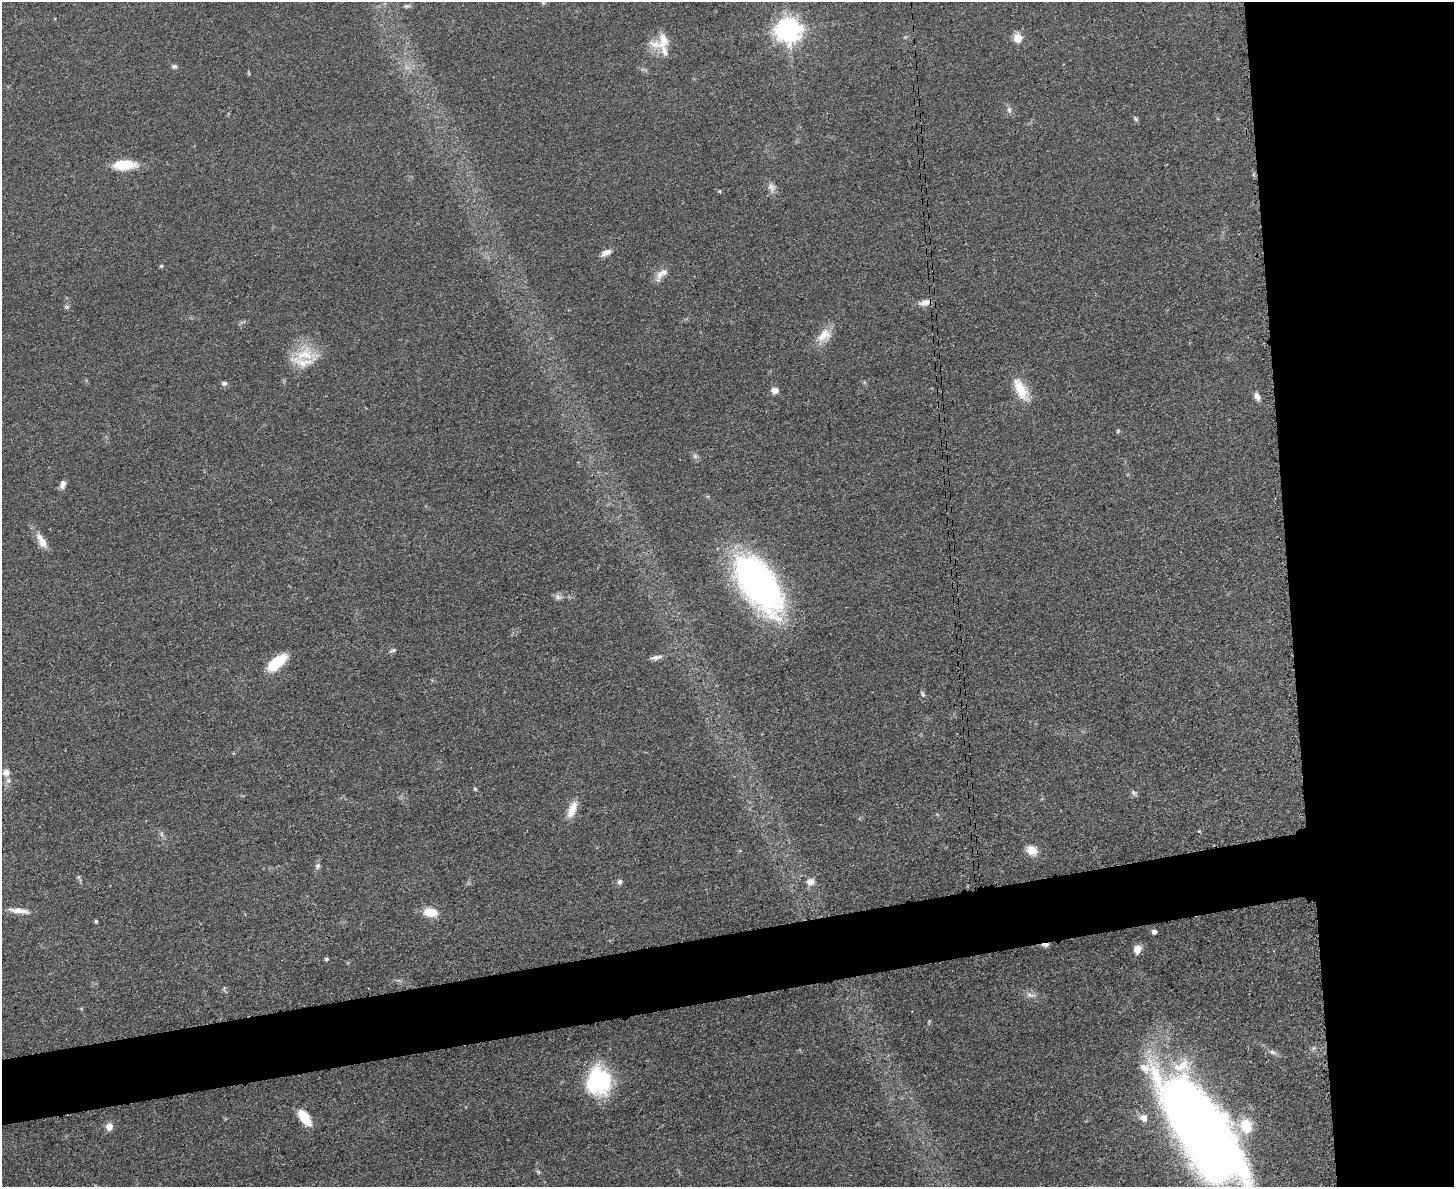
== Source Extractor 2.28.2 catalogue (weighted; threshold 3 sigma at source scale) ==
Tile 6 of 3 x 4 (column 3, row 2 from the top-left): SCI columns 3045-4496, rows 2383-3567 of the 4750 x 4765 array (HDU 1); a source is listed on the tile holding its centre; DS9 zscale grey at full resolution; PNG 1456 x 1189 px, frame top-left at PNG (2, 2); no overlay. Shown black and unused: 16% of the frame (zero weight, under 3 of 4 exposures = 2% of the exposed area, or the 3 px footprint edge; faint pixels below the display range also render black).
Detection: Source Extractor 2.28.2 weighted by HDU 2 'WHT'; one run over the whole footprint, this tile lists its part. Background 0.0459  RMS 0.0051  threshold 0.0232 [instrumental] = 3 sigma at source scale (4.5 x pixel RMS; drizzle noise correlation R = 1.50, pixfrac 1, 0.05/0.05 arcsec/px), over >= 5 px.
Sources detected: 65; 1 too faint to see at this stretch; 2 inside a brighter object's white glare — not listed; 4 inside a brighter listed object's ellipse — not listed separately; the other 58 listed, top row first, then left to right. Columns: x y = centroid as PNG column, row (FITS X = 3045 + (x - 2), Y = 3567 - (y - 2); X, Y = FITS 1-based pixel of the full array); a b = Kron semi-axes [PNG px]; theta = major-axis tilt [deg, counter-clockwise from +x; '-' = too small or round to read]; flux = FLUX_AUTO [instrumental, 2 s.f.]
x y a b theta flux
543 2 6 5 - 0.9
407 6 9 5 -9 1.1
788 30 8 8 - 510
1018 38 5 5 - 19
663 40 23 14 88 9.2
174 66 7 6 - 1.2
1009 110 8 6 -70 1.5
1135 119 7 5 -42 0.93
124 165 24 10 2 15
771 187 15 8 -77 3
720 191 4 4 - 0.6
606 252 12 7 23 3.6
161 266 5 5 - 0.68
662 273 20 8 36 4.5
925 302 15 7 13 3.8
67 307 7 4 43 0.93
824 335 20 13 37 8
305 355 35 19 15 16
224 383 7 6 - 1.5
1021 389 31 12 -64 12
774 390 9 7 -23 2.9
1257 396 10 6 -65 2.8
695 456 6 6 - 1.3
63 484 10 7 74 2.5
42 541 22 8 -60 6.5
758 583 49 24 -55 240
558 597 10 7 -34 1.9
393 650 11 4 26 1.1
656 657 15 5 10 2.3
276 663 21 9 40 20
922 694 9 4 -60 1
6 772 10 8 76 3.2
475 789 6 4 -46 0.67
1134 793 9 6 -22 1.3
572 809 22 9 68 7.4
161 834 7 4 -72 1.1
1032 850 15 11 -35 6.1
318 866 8 6 73 1.6
619 882 6 6 - 1.5
810 882 10 9 - 3.6
19 911 28 7 -7 5.4
430 912 14 9 -8 10
96 921 4 3 - 0.89
1154 932 4 4 - 2.1
1045 945 10 4 -2 1.9
1137 949 10 8 72 4
326 959 4 4 - 1.1
224 989 11 3 -87 0.77
1031 995 16 5 -5 2.6
1313 1048 7 4 89 0.99
1272 1052 11 5 -19 1.9
598 1081 28 25 -85 49
305 1118 17 8 -54 13
1144 1118 11 9 -33 3.3
1246 1126 17 14 -74 14
109 1127 9 8 - 3.3
1198 1131 104 42 -58 580
538 1172 8 4 -53 0.89
Overlapping masked pixels (flux is a lower limit): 2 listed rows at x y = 925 302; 1045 945
Isophote crosses this tile's border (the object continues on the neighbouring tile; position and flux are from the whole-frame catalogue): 2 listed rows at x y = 543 2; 1198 1131